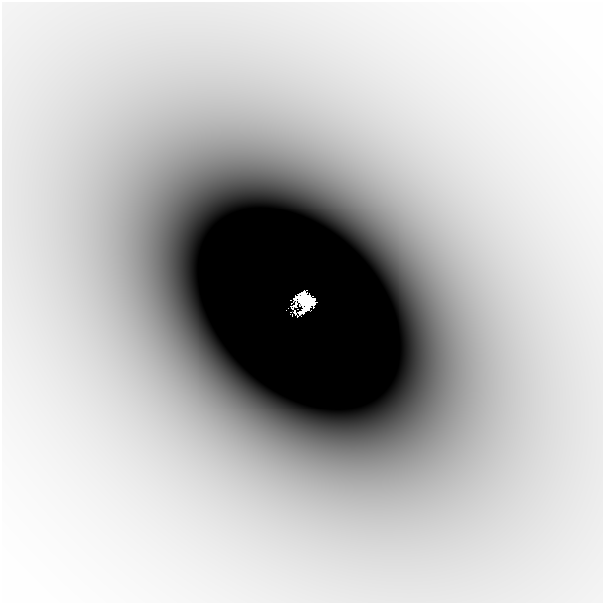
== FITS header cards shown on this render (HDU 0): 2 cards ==
NAXIS1  =                  601
NAXIS2  =                  601

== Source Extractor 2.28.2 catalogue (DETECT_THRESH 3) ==
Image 601 x 601 px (HDU 0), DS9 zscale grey, 1 PNG px = 1 image px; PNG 605 x 605 px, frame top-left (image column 1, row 601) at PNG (2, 2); no overlay
Background -4.59e-05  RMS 8.5e-06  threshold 2.55e-05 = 3 sigma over >= 5 px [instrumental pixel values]
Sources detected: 4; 1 with non-positive FLUX_AUTO (blend fragments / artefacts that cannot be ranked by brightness) is not listed; the other 3 listed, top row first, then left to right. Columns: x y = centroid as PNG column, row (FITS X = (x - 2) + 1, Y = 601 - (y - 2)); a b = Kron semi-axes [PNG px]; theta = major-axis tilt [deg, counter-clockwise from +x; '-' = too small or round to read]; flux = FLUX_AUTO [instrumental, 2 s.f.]
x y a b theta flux
303 295 8 4 60 0.54
309 299 22 9 1 1.6
306 308 15 5 41 0.63
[1 non-positive-flux detection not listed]